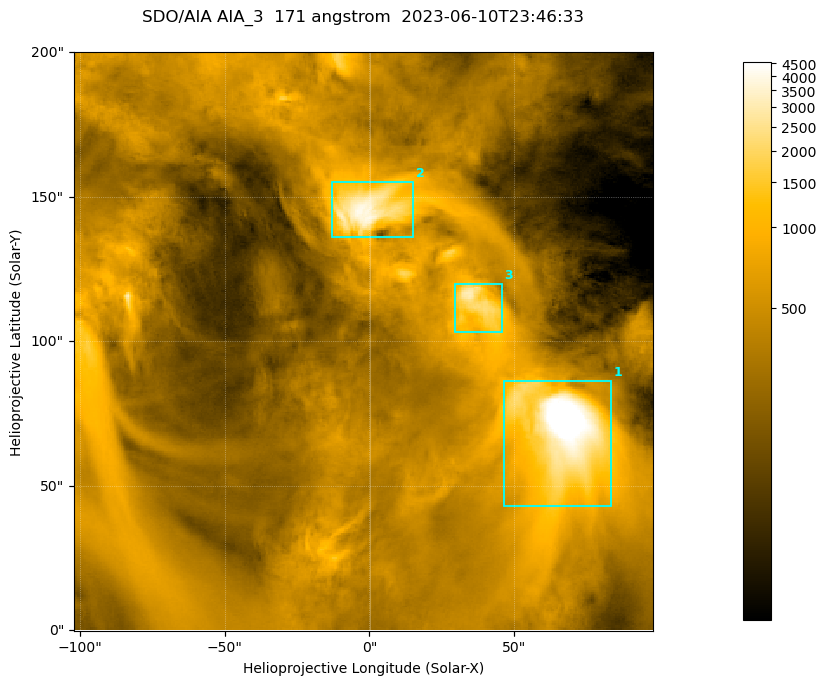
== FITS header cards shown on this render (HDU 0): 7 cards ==
TELESCOP= 'SDO/AIA '
INSTRUME= 'AIA_3   '
WAVELNTH=                  171
WAVEUNIT= 'angstrom'
DATE-OBS= '2023-06-10T23:46:33.350'
CTYPE1  = 'HPLN-TAN'
CTYPE2  = 'HPLT-TAN'

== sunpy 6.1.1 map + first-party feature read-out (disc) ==
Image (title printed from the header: SDO/AIA AIA_3  171 angstrom  2023-06-10T23:46:33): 334 x 334 px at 0.599 arcsec/px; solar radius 945 arcsec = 1577 px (partial field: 1.4% of the solar disc is inside the frame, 100% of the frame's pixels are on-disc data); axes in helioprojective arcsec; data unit not stated in the header (colour bar unlabelled)
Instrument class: DISC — disc imager (sunpy class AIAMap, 171 A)
Bright regions (active regions / flare kernels): reference = the on-disc median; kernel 3 px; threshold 5 sigma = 1079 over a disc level ~356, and >= 1.15x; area >= 111 px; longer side >= 4 px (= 2.4 arcsec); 3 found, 3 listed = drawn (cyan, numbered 1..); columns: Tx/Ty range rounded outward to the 2 arcsec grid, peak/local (2 s.f.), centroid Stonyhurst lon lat
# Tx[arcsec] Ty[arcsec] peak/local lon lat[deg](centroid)
1 46..84 42..86 20 +4 +5
2 -14..16 136..156 11 +0 +9
3 28..46 102..120 8.5 +2 +7